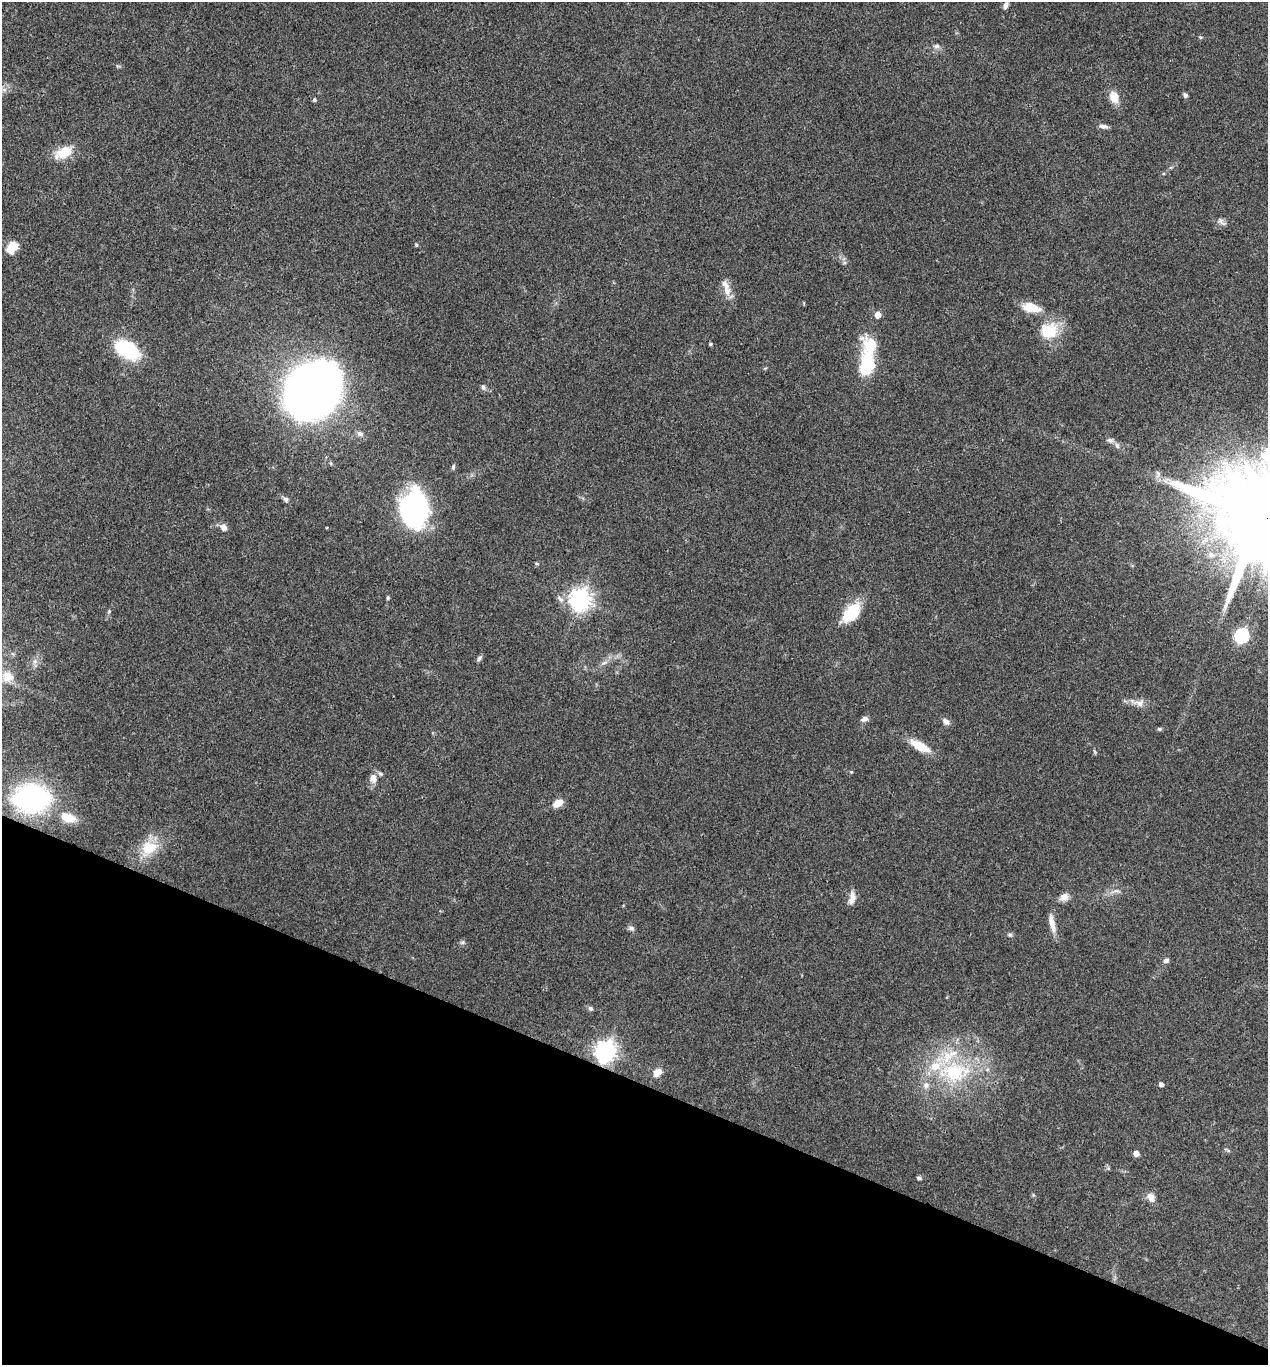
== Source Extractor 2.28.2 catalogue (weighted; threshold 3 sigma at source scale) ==
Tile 15 of 4 x 4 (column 3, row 4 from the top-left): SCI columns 2671-3936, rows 6-1368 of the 5470 x 5459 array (HDU 1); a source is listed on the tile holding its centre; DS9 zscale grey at full resolution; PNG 1270 x 1367 px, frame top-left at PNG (2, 2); no overlay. Shown black and unused: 21% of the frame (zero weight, under 3 of 4 exposures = <1% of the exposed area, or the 3 px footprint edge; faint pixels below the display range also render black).
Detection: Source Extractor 2.28.2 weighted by HDU 2 'WHT'; one run over the whole footprint, this tile lists its part. Background 0.0608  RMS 0.0055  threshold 0.0247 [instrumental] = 3 sigma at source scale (4.5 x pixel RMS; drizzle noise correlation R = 1.50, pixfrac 1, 0.05/0.05 arcsec/px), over >= 5 px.
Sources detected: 70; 1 inside a brighter object's white glare — not listed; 6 inside a brighter listed object's ellipse — not listed separately; the other 63 listed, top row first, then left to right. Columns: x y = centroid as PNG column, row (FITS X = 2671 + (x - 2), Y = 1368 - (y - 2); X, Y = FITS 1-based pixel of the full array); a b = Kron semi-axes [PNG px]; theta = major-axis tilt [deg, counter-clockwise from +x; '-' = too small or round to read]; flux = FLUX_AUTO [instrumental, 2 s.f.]
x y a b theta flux
1006 5 8 5 62 2.2
937 46 8 6 14 1.6
1185 95 7 5 -54 1.2
1114 97 13 9 -72 7.5
314 100 5 5 - 0.8
1103 126 11 5 -10 2.1
64 152 27 14 27 10
1221 221 14 6 -43 1.8
416 245 5 4 - 0.63
12 247 14 10 54 8.1
725 285 16 9 -57 4.8
1031 307 20 10 -12 10
1049 331 24 20 21 17
710 344 4 4 - 0.64
870 346 41 23 75 22
127 350 24 13 -31 45
483 387 8 5 -81 1.3
312 391 33 28 47 730
360 434 9 6 -31 1.9
1110 440 9 6 -27 2
453 467 7 4 80 0.99
1158 473 8 6 -68 1.7
286 499 8 6 -55 1.4
414 509 28 22 -87 130
1260 517 25 22 -40 15000
223 527 9 7 -65 3
1211 554 9 8 - 3.3
537 564 5 3 - 0.63
388 598 5 4 - 0.75
560 599 12 6 -48 2.5
580 599 8 7 - 350
109 611 4 4 - 0.61
851 613 26 14 48 17
1242 636 6 6 - 97
479 658 8 5 46 1.2
604 663 9 4 19 1.3
8 676 16 13 -30 7.7
1139 703 16 10 13 3.9
864 719 10 6 20 2
946 722 10 7 -43 2.4
1159 729 6 5 - 0.85
920 746 26 9 -29 11
851 772 4 3 - 0.49
373 778 14 10 -85 3.7
31 798 27 19 2 120
558 803 13 8 28 5.1
68 817 20 11 -20 7.3
149 848 25 18 31 15
1116 891 10 4 0 1.7
1064 897 13 9 39 3.4
852 898 17 8 82 3.9
1052 923 24 7 -76 5.3
631 928 8 6 -9 1.4
1010 935 6 5 - 0.91
1166 960 7 5 37 1.7
590 1008 6 5 - 1.2
605 1051 8 7 - 330
657 1072 11 8 43 4.5
955 1072 43 30 -1 49
1161 1084 4 4 - 2.3
1136 1153 5 4 - 3.9
919 1178 6 4 -10 1.1
1151 1197 13 8 -63 3.4
Overlapping masked pixels (flux is a lower limit): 2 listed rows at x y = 1260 517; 605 1051
Isophote crosses this tile's border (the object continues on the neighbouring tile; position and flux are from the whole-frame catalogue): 1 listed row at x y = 1260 517